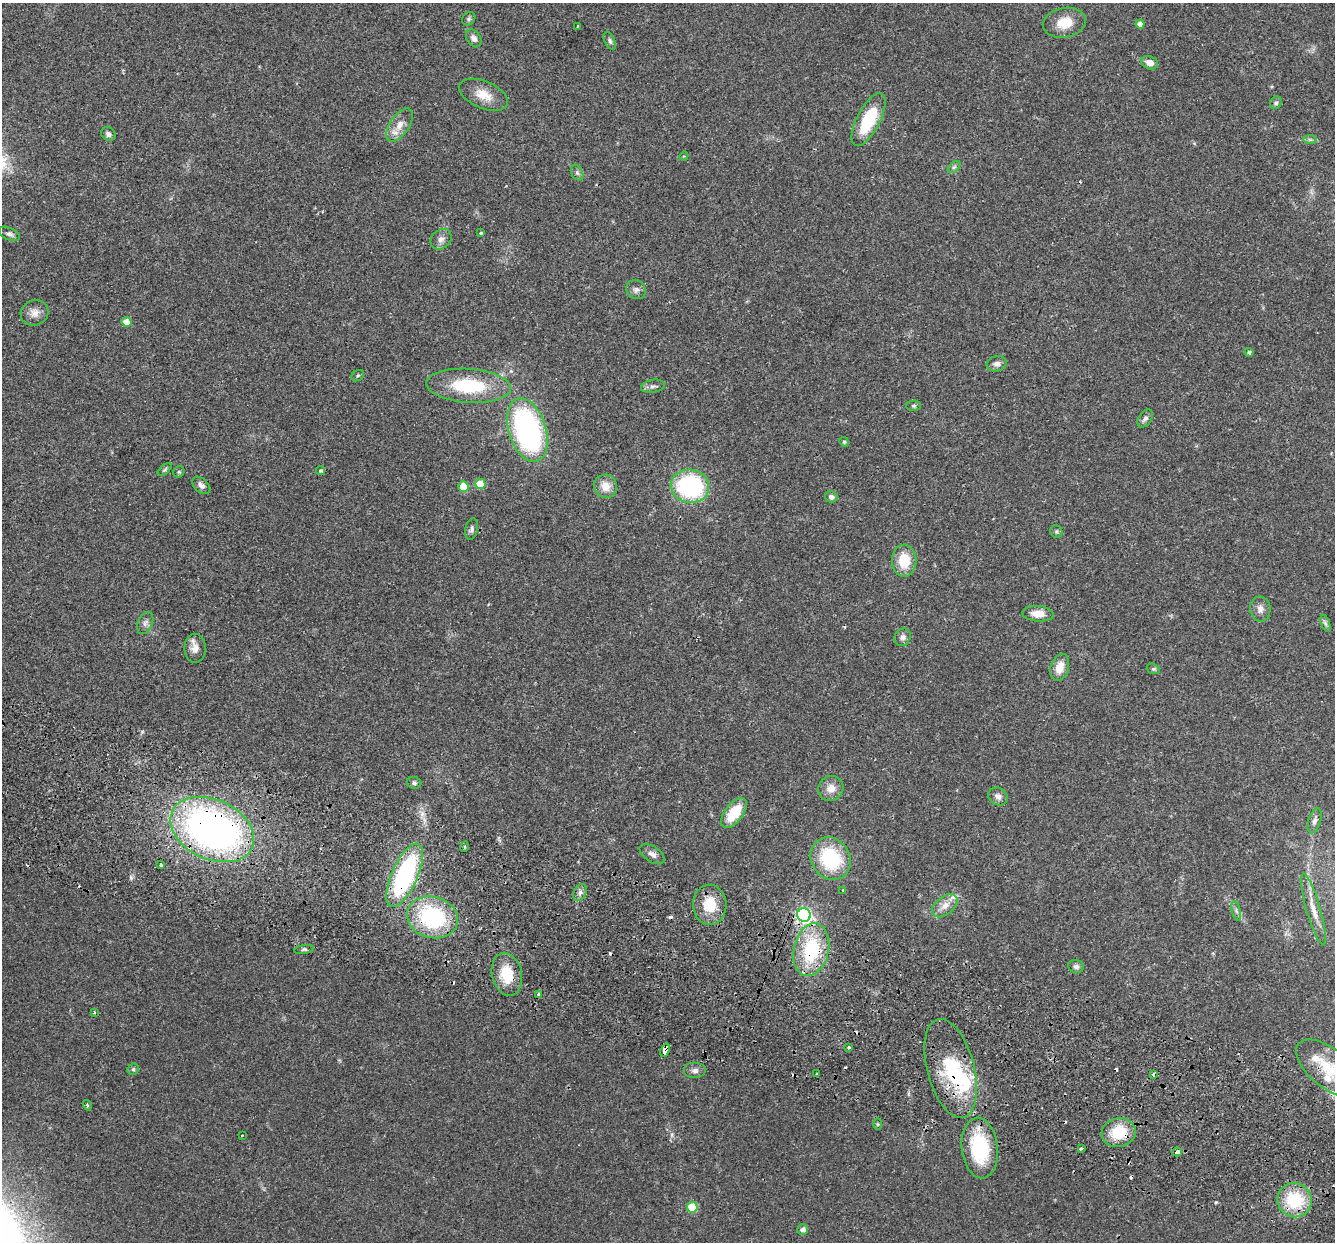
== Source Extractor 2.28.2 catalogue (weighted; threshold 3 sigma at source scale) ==
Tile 6 of 4 x 4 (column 2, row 2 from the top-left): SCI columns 1357-2689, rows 2670-3909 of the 5382 x 5466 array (HDU 1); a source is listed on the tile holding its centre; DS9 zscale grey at full resolution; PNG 1337 x 1244 px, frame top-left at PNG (2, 3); each listed source drawn as its Kron ellipse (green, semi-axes under 4 px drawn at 4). Shown black and unused: <1% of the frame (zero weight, under 2 of 3 exposures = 3% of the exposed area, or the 3 px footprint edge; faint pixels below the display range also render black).
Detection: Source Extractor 2.28.2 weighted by HDU 2 'WHT'; one run over the whole footprint, this tile lists its part. Background 0.0527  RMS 0.0068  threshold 0.0305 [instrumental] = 3 sigma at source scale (4.5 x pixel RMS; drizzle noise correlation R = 1.50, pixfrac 1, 0.05/0.05 arcsec/px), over >= 5 px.
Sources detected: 112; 1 inside a brighter object's white glare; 13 cosmic-ray / hot-pixel residue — neither listed nor drawn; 4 inside a brighter listed object's ellipse — not listed separately; the other 94 listed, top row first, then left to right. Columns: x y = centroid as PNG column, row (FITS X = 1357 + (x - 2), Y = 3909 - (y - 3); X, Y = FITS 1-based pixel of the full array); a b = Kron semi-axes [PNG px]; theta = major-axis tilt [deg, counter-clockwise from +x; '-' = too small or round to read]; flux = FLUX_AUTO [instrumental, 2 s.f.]
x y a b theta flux
469 19 7 6 - 1.2
1064 23 22 15 11 13
1140 24 4 4 - 3
577 26 3 2 - 0.72
474 38 9 6 -55 2.6
610 41 9 5 -65 1.7
1150 63 9 6 -20 4.7
484 95 26 13 -23 11
1276 103 7 5 55 1.3
869 119 29 11 62 34
400 125 19 9 56 6.6
108 134 8 6 -31 2.2
1310 140 7 4 -1 1.3
684 156 5 3 - 0.67
954 167 7 4 44 1.5
577 173 8 5 -63 1.7
481 233 3 3 - 1.6
9 234 11 6 -25 2.4
441 239 11 9 41 3.5
636 290 10 9 - 2.8
34 313 14 12 25 5.3
126 322 5 5 - 9.3
1249 352 4 4 - 1.4
997 364 10 7 13 2.9
358 376 7 5 35 1.1
469 386 42 17 -4 40
653 386 12 6 9 2.6
914 406 7 5 1 1.1
1145 418 10 6 57 2.1
527 430 33 18 -73 150
844 442 5 4 - 0.79
165 470 8 4 41 1.2
320 471 4 4 - 1.2
179 472 6 5 - 0.95
480 484 5 5 - 18
201 485 10 6 -43 3.1
463 486 5 5 - 11
606 486 12 11 - 8
690 486 19 16 -8 88
831 497 6 5 - 2
471 529 11 6 77 2.1
1056 532 6 6 - 1.1
904 561 16 12 -89 17
1260 609 12 10 -84 4.2
1038 614 15 8 -4 8
145 623 12 7 67 2.8
1325 623 9 4 -71 1.5
902 637 9 8 - 2.6
195 648 14 10 -89 5.5
1060 667 14 9 73 8.3
1153 669 7 5 -20 1.1
414 783 7 6 - 1.4
831 788 13 12 - 6.7
998 796 10 8 -33 3.2
734 813 17 9 52 20
1315 821 13 6 74 2.9
212 829 44 29 -25 320
464 847 5 3 - 0.91
652 854 14 7 -34 3.6
831 859 22 19 -57 46
161 865 4 3 - 2
405 875 34 13 66 100
843 890 3 3 - 0.5
580 892 9 6 63 2.3
710 905 20 16 -88 17
945 906 15 9 39 6.1
1313 909 37 7 -74 9.3
1236 911 10 4 -77 1.6
804 915 7 6 - 170
432 917 26 20 -16 64
304 949 10 4 11 1.3
811 950 27 17 77 48
1076 966 8 6 -12 1.9
507 974 22 15 -78 19
539 994 4 3 - 4.1
94 1012 3 3 - 0.88
849 1047 3 3 - 2
665 1050 7 4 69 13
951 1068 51 23 -75 51
1328 1068 39 19 -39 31
133 1069 6 5 - 1.1
695 1071 11 8 0 2.8
816 1074 3 3 - 1.6
1153 1074 3 3 - 0.93
87 1105 5 3 - 0.93
877 1124 6 4 -89 0.9
1119 1133 17 14 10 22
242 1135 3 2 - 0.53
980 1148 30 18 -83 47
1081 1149 3 3 - 1.9
1177 1152 5 3 - 6
1295 1200 17 17 - 34
692 1207 5 5 - 26
803 1230 5 5 - 3
Overlapping masked pixels (flux is a lower limit): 11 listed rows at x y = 212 829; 405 875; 804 915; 432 917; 811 950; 507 974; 665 1050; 951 1068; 1328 1068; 1119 1133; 1295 1200
Isophote crosses this tile's border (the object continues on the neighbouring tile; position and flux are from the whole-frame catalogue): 1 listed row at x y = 1328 1068
Unlisted compact peaks at least as high as the median listed source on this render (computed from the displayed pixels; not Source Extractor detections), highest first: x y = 1216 1202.